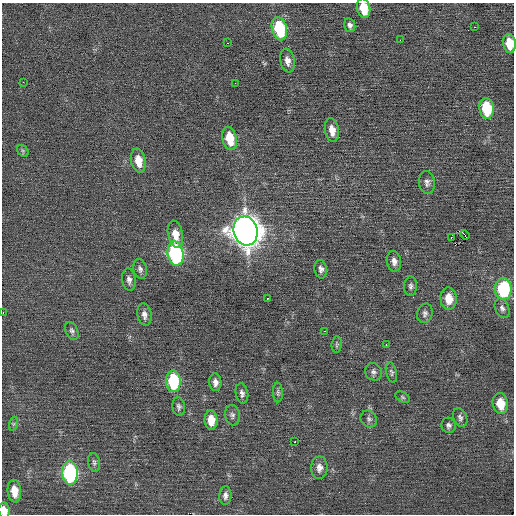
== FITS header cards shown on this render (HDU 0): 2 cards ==
NAXIS1  =                  512 / Axis length
NAXIS2  =                  512 / Axis length

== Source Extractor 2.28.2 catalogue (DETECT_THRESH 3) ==
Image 512 x 512 px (HDU 0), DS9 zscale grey, 1 PNG px = 1 image px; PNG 516 x 516 px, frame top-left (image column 1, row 512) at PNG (2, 3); each listed source drawn as its Kron ellipse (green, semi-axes under 4 px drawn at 4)
Background 0.0101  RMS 0.73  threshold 2.19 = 3 sigma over >= 5 px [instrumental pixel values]
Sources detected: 59; all 59 listed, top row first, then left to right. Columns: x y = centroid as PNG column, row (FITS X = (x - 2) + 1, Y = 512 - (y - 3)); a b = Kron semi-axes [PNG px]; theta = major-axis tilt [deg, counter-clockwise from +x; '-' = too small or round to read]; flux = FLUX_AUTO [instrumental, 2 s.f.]
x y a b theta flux
364 8 10 6 -78 1100
350 25 7 5 -76 160
474 27 3 2 - 280
279 29 12 7 -75 3100
400 40 2 2 - 84
228 43 3 2 - 56
509 43 10 6 -82 950
287 61 12 7 -79 310
23 82 2 2 - 88
235 83 2 2 - 36
487 108 10 7 -82 2300
332 130 12 7 -80 500
229 138 12 7 -77 1400
23 151 6 5 - 95
138 161 12 7 -79 690
427 182 11 8 -86 210
246 231 14 12 -75 69000
175 234 14 7 -78 590
465 235 5 3 - 490
451 238 3 2 - 240
175 253 12 8 -80 7600
394 261 10 7 -79 250
140 269 10 6 -77 170
321 269 9 6 -81 180
129 280 11 6 -83 210
411 286 10 6 88 150
503 289 11 8 -89 3800
267 299 3 2 - 160
449 299 11 8 -86 700
502 308 10 6 -67 170
3 313 3 2 - 150
425 313 10 7 74 180
144 315 11 7 -80 250
72 331 9 6 -64 140
324 331 3 2 - 230
337 344 8 5 84 91
386 345 3 2 - 60
373 372 9 8 - 170
391 372 10 5 -75 110
173 381 11 7 -85 3100
215 382 9 6 -86 240
242 393 10 6 -80 180
278 393 10 5 -90 110
403 397 8 5 -28 80
500 404 10 7 -79 970
179 407 9 6 -82 140
232 415 10 7 -80 170
460 418 9 7 -68 160
369 419 9 7 -48 170
211 420 9 6 -89 720
13 424 7 4 71 82
449 425 7 7 - 140
295 442 3 2 - 52
94 462 9 6 -80 120
319 468 11 8 90 290
70 473 11 8 -86 6500
14 491 11 6 -84 710
225 495 9 6 87 200
4 510 8 5 -81 440
At the frame edge (FLAGS 8, measured only in part): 4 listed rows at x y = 364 8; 509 43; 3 313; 4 510